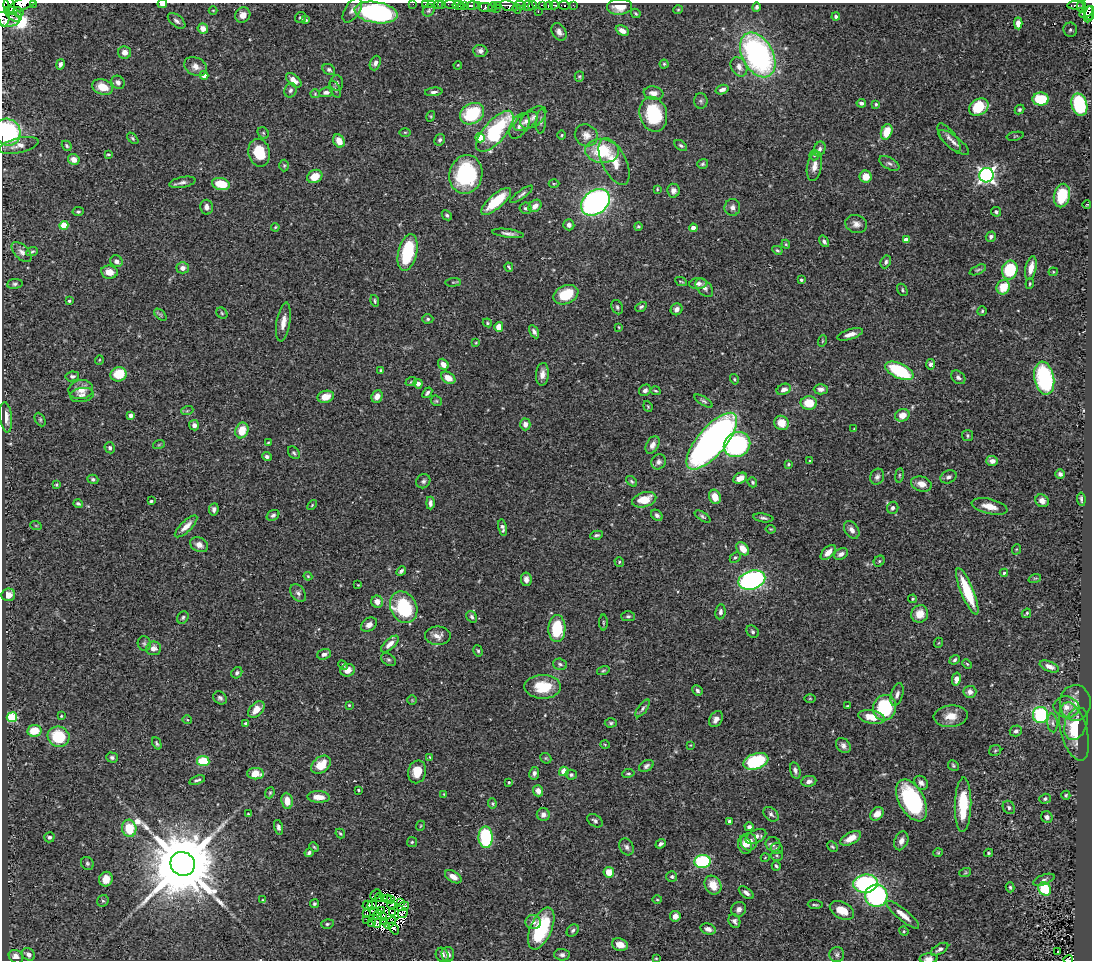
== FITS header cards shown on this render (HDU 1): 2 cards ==
NAXIS1  =                 1090
NAXIS2  =                  958

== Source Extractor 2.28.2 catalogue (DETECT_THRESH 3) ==
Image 1090 x 958 px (HDU 1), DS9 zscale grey, 1 PNG px = 1 image px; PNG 1094 x 962 px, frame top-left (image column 1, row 958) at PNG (2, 3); each listed source drawn as its Kron ellipse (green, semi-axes under 4 px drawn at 4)
Background 0.496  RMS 0.021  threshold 0.063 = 3 sigma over >= 5 px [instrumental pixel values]
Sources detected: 495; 8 with non-positive FLUX_AUTO (blend fragments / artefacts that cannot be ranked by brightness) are neither listed nor drawn; the other 487 listed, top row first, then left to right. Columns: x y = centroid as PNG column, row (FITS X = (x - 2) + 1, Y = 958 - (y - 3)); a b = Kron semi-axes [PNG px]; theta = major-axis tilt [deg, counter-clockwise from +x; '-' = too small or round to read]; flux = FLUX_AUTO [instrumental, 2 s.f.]
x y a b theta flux
33 3 3 2 - 63
162 4 5 3 - 5.7
413 4 2 2 - 12
425 4 2 2 - 8.4
432 4 2 2 - 11
438 4 2 2 - 13
442 4 2 2 - 8.3
450 4 6 3 -11 38
21 5 15 5 22 1100
458 5 6 4 8 180
465 5 3 3 - 250
498 5 3 2 - 41
520 5 5 3 - 130
532 5 5 3 - 330
543 5 3 3 - 150
555 5 5 3 - 470
564 5 5 3 - 77
573 5 2 2 - 6.7
1076 5 9 3 3 100
9 6 9 5 -84 1100
472 6 6 4 -1 480
478 6 3 3 - 100
509 6 9 5 -18 400
528 6 5 5 - 930
549 6 4 3 - 380
461 7 3 2 - 120
486 7 7 4 -2 260
492 7 5 3 - 150
619 7 12 8 1 21
756 7 5 4 - 3.2
1081 7 5 3 - 38
1090 7 13 6 89 320
3 9 17 6 -84 2200
496 9 2 2 - 13
517 9 5 2 - 140
213 10 4 3 - 1
352 10 14 7 58 7.7
429 10 6 5 - 2.5
678 10 5 4 - 1.6
538 11 3 2 - 25
19 12 5 3 - 170
1087 12 8 4 33 270
376 13 22 10 -9 270
636 13 5 3 - 2
13 14 9 6 -38 230
1089 14 8 4 78 290
243 15 8 7 - 10
836 17 4 3 - 3.1
301 18 6 5 - 3.2
5 19 15 7 -6 36
306 20 4 4 - 2.3
177 21 10 5 -40 4.7
1018 23 6 4 -86 8.9
203 28 5 5 - 12
1070 30 7 7 - 4.1
622 31 7 4 -27 10
559 32 9 7 -59 6.5
480 51 7 6 - 5.8
125 52 6 6 - 7.6
758 55 24 15 -61 360
375 63 7 5 68 5.4
60 64 5 4 - 4.5
664 64 4 4 - 1.8
458 65 4 3 - 1.2
196 66 12 9 -27 9.3
739 67 10 7 -62 10
329 70 7 5 -31 3.1
204 75 4 4 - 8.8
579 76 5 4 - 1.9
294 80 9 5 -42 11
118 82 7 6 - 5.7
337 83 7 6 - 3.6
103 87 10 7 -19 25
335 89 9 5 -63 3.4
290 90 7 6 - 3.8
722 90 6 4 19 6.5
326 92 7 4 6 5.1
434 92 9 4 6 3.9
653 93 10 7 -8 12
315 94 4 4 - 1.6
1041 99 8 6 0 55
701 101 8 6 -89 3.5
861 103 4 4 - 3.7
876 104 3 3 - 1.8
1079 105 11 7 -74 130
979 107 10 8 31 57
1019 110 5 4 - 2.5
472 114 13 10 32 77
653 114 18 13 -74 86
431 116 5 3 - 1.5
533 117 15 8 36 8.9
526 121 13 7 33 8.3
541 121 12 5 86 4.4
519 126 14 8 58 8.2
495 131 25 11 49 150
7 132 14 12 -59 150
405 132 5 3 - 1.4
887 132 8 5 70 29
263 133 6 5 - 2.4
562 135 4 3 - 1.5
586 135 12 10 -38 11
1015 136 9 2 11 1.4
133 138 7 4 -46 2.4
480 138 5 4 - 48
949 138 17 6 -53 7.8
440 140 6 5 - 2.9
339 141 7 5 -63 14
954 142 18 6 -37 8
19 145 20 7 13 11
681 145 7 4 -32 3
67 146 5 4 - 2.5
820 149 7 5 68 3.9
602 151 17 12 -5 66
259 153 14 10 -79 46
108 154 3 2 - 1.7
814 155 5 5 - 1.9
74 159 6 5 - 9.8
614 162 25 12 -64 29
889 163 11 5 -29 4.4
703 164 6 5 - 2.3
284 165 6 5 - 2.2
814 166 15 7 79 11
466 174 19 16 76 130
986 175 7 7 - 490
315 176 8 6 28 21
866 177 6 6 - 19
182 182 13 5 11 5.3
221 184 9 6 -13 37
554 184 5 3 - 1.5
657 189 3 3 - 1.3
673 191 7 6 - 6.8
522 194 14 4 36 3.9
1062 195 12 8 76 53
496 201 19 7 41 54
596 202 16 11 37 460
1087 205 4 3 - 0.74
535 206 7 5 41 9.5
207 207 7 6 - 7.9
732 207 8 8 - 6.6
525 208 6 5 - 3
78 212 6 4 9 2.6
996 212 5 4 - 3
447 215 6 4 -45 2.7
856 224 11 9 -18 8.5
64 225 4 4 - 39
569 225 5 5 - 5.3
638 226 4 4 - 2.1
275 227 4 3 - 1.6
693 228 4 4 - 12
508 233 16 4 -8 6
991 237 5 5 - 3.5
906 240 4 4 - 14
824 241 6 4 -55 4
786 244 4 4 - 1.6
777 250 5 4 - 1.9
21 252 12 7 -45 6.8
32 252 6 4 25 2.3
408 252 19 9 77 80
116 261 6 5 - 6.2
886 262 6 5 - 3.3
509 267 5 2 - 1.7
183 268 6 5 - 7.9
1031 268 12 5 77 15
978 270 9 4 24 2.7
1010 270 9 7 77 81
109 272 8 6 -9 16
1053 272 4 4 - 1.5
801 280 3 3 - 2.1
681 281 6 3 -24 1.6
453 282 7 3 5 1.4
15 284 8 5 7 3
698 284 9 5 6 5.9
1030 284 5 3 - 1.6
1003 287 7 6 - 30
704 288 11 6 -48 6.2
902 290 6 4 -57 2.4
566 295 13 9 23 44
69 301 3 3 - 2.3
375 301 6 4 -73 2.1
617 307 7 5 -64 3.2
641 307 6 4 28 2.6
677 309 6 5 - 5.8
982 311 5 4 - 1.9
222 313 6 5 - 2.1
160 315 7 4 -45 2.5
428 319 5 4 - 2.6
283 322 19 6 80 13
487 323 5 4 - 1.6
499 327 5 4 - 15
619 327 4 3 - 1.2
534 332 7 4 -61 4
850 334 13 5 16 8.2
822 341 6 3 71 1.5
476 343 3 3 - 1.2
99 360 5 3 - 1.1
443 364 6 5 - 9.1
930 364 5 4 - 4.7
381 370 4 3 - 1.8
899 371 15 7 -25 98
119 374 8 7 - 39
542 374 11 6 85 9
72 376 7 5 8 3
958 377 8 6 -40 4.7
448 378 8 5 -33 14
1044 378 17 9 -79 150
734 379 5 3 - 1.7
411 382 6 3 19 1.6
418 384 5 4 - 7.2
784 389 7 5 24 7.7
821 389 7 5 -1 6.3
81 390 12 9 11 16
645 390 6 5 - 3.8
655 391 5 3 - 1.7
427 393 6 4 50 3.4
82 395 12 7 9 6.1
377 396 6 5 - 11
326 397 8 6 16 19
436 401 6 5 - 2
704 401 10 4 -31 3.1
809 403 8 7 - 28
648 406 6 4 -69 1.7
187 411 6 4 19 1.6
902 415 7 6 - 17
131 416 4 4 - 7.8
6 417 15 6 -83 12
40 420 7 5 -64 2.1
782 423 7 7 - 19
525 424 6 5 - 8.8
194 425 5 5 - 5.9
854 429 3 2 - 1.1
242 430 8 6 69 25
967 435 6 5 - 2.4
712 441 35 14 50 740
268 443 4 3 - 1.3
159 444 6 4 20 1.6
652 445 9 6 61 7.4
737 445 13 12 - 220
110 448 6 5 - 3.8
294 453 7 5 -52 2.7
267 456 5 4 - 3.1
810 461 3 3 - 2.1
992 461 6 5 - 7.5
658 462 8 7 - 5.2
788 464 4 3 - 1.7
1060 474 5 5 - 4.6
899 475 7 3 82 1.9
877 477 8 7 - 4.7
948 477 8 6 21 4.4
740 478 7 5 28 11
93 479 5 4 - 3.1
423 481 7 6 - 3.7
632 481 6 4 -41 2.2
752 482 5 4 - 2.3
921 484 10 7 -17 13
56 485 4 3 - 1.6
715 497 7 6 - 16
1081 499 7 3 -83 2.5
644 500 12 7 16 26
151 501 3 3 - 2.2
1042 501 7 6 - 8.2
430 503 6 4 -90 4.9
78 504 5 4 - 2.7
312 505 6 3 47 1.5
989 506 18 7 -13 18
893 508 6 5 - 4.4
214 509 6 5 - 4.7
273 515 7 5 32 3.2
657 515 6 5 - 4.1
703 516 9 4 -33 2.7
763 518 10 4 -8 3.3
36 526 6 3 -19 1.6
186 526 15 5 44 12
502 528 8 4 -78 4.5
770 529 5 3 - 1.5
852 530 10 6 -55 7.9
596 535 6 3 9 2.6
199 545 9 7 -26 8.8
743 549 7 5 -48 17
1017 549 5 3 - 1.5
828 552 9 5 43 12
841 554 7 5 29 7
735 557 6 4 45 2.4
879 561 6 5 - 2.4
619 562 5 4 - 1.9
401 571 5 3 - 3.3
1004 573 4 4 - 1.8
308 576 4 3 - 1.7
1035 578 6 4 18 1.9
526 579 7 5 -82 6.2
752 580 14 9 16 310
358 585 3 2 - 1
967 591 25 6 -68 63
298 593 10 6 -55 5.2
8 595 7 6 - 12
913 599 4 3 - 1.5
377 602 6 5 - 11
404 607 16 13 -65 110
720 612 7 5 82 4.3
1026 613 5 2 - 2.1
920 614 9 8 - 18
628 616 7 5 0 2.7
472 617 6 5 - 3.6
183 618 6 5 - 2.7
603 622 8 3 -90 2
369 625 9 6 34 7.1
557 628 13 8 88 64
753 632 7 5 -46 3.4
438 636 13 9 -1 11
938 643 5 3 - 1.2
144 644 7 6 - 3.2
390 644 11 5 42 9.2
153 648 7 7 - 8.7
478 651 6 4 -72 2.1
324 654 7 5 19 5.1
388 660 8 5 -37 3.1
955 660 5 4 - 2.9
560 664 7 5 -17 3.5
967 664 5 4 - 1.6
343 665 5 4 - 1.9
1049 666 10 5 -22 8.2
348 670 7 6 - 7.9
603 671 6 4 17 1.8
237 673 6 5 - 3.2
956 679 6 4 78 8.1
543 687 18 12 0 44
697 691 5 4 - 3.2
970 692 6 6 - 7.5
897 694 11 6 74 5.9
220 698 7 6 - 3.8
810 698 6 4 0 1.7
412 700 5 4 - 1.7
1075 703 18 15 -89 17
349 705 3 3 - 1.5
847 706 3 2 - 1.2
1066 707 13 10 -11 13
643 708 10 4 54 3.6
885 708 13 11 75 92
256 710 10 6 44 16
1040 715 8 7 - 130
61 716 4 3 - 1.2
951 716 17 10 5 20
12 717 5 5 - 100
872 717 14 6 -11 20
716 719 8 6 58 8.1
187 720 4 4 - 1.4
246 723 4 3 - 3.2
611 723 6 4 2 2.5
1052 723 9 5 -85 4.1
1076 724 17 11 70 23
34 731 7 6 - 29
1016 731 6 5 - 4.1
1074 731 30 13 -75 41
59 737 11 10 - 61
157 743 6 4 -65 2.2
605 744 4 3 - 1.3
690 745 4 2 - 0.91
843 745 8 6 -50 5.8
995 750 6 5 - 2.2
112 757 6 5 - 3.2
430 757 4 3 - 1.3
546 758 6 5 - 1.8
203 761 6 5 - 51
756 761 13 7 19 110
321 765 11 7 38 27
953 765 6 5 - 2.2
646 766 8 5 33 4.1
795 770 8 5 -75 4.6
564 771 5 4 - 15
417 772 11 9 76 24
534 773 6 5 - 5.1
628 773 6 4 9 2.1
255 774 8 5 -1 22
571 775 5 5 - 3.3
197 780 8 4 18 3.3
809 781 7 5 10 5.9
509 782 3 3 - 1.8
921 783 8 6 -46 5.6
358 790 3 3 - 1.4
538 791 6 5 - 9.2
270 793 6 4 68 2
444 794 4 3 - 1.2
1066 795 4 4 - 1.7
318 797 11 5 -2 15
1045 799 6 5 - 2.6
912 800 23 12 -61 170
287 801 8 5 -84 15
492 804 5 4 - 1.9
963 805 27 8 88 55
1009 807 7 5 -59 3.2
248 814 4 3 - 1.5
771 814 9 6 -42 4.3
877 814 7 6 - 11
543 815 6 6 - 7.2
1047 817 6 5 - 5
595 821 8 5 -35 3.8
729 821 4 3 - 4.3
420 826 5 3 - 1.3
278 827 7 4 -76 4.2
749 827 4 4 - 4.6
129 828 8 7 - 39
340 834 5 3 - 2
756 836 11 6 27 9
49 837 5 5 - 2.8
486 837 10 7 -88 130
851 838 11 5 28 18
901 841 10 6 68 8
412 842 5 4 - 1.9
749 842 9 8 - 11
661 844 5 4 - 3.7
773 844 7 7 - 4.2
745 845 9 6 -70 10
314 847 5 3 - 1.5
626 847 9 7 -62 4.7
832 847 6 3 -44 1.8
777 848 6 6 - 2.6
309 853 4 4 - 3.3
938 853 4 4 - 1.5
988 853 4 3 - 1.8
777 855 6 5 - 2.2
765 858 4 3 - 1
703 862 8 6 6 120
87 863 7 6 - 2.9
183 864 12 11 - 22000
776 866 5 3 - 2.3
609 872 5 5 - 19
965 873 6 4 19 1.9
453 877 9 5 -32 10
672 877 5 5 - 3.2
106 879 7 6 - 18
1044 880 11 5 21 3.7
866 884 12 9 5 170
713 885 10 8 -59 21
1010 887 5 4 - 2.3
1045 889 7 6 - 56
746 893 8 5 -37 6
375 894 6 2 45 2.7
876 896 11 11 - 200
379 897 4 2 - 1.1
385 899 2 2 - 0.87
387 899 3 2 - 1.2
390 899 3 2 - 0.39
262 900 4 2 - 0.88
657 900 5 3 - 1.4
103 901 6 5 - 2.4
400 902 4 2 - 0.85
315 904 4 4 - 3
368 905 5 3 - 1.9
372 905 5 2 - 0.99
391 905 4 2 - 1.1
815 905 7 2 -3 2
403 907 6 3 18 2.9
739 909 8 7 - 6.4
382 910 3 3 - 2
842 910 13 8 -28 22
373 911 2 2 - 1.6
392 912 3 2 - 0.26
403 913 5 2 - 0.91
367 914 3 2 - 0.87
378 915 5 3 - 1.5
903 915 20 5 -39 16
675 916 5 5 - 9.5
382 917 4 2 - 2.2
367 919 2 2 - 1.1
734 921 7 5 -63 3.7
376 922 6 3 -74 0.49
385 922 4 2 - 0.85
533 922 8 7 - 6.2
371 923 4 2 - 1
390 923 7 2 42 3.4
327 924 6 4 16 2.2
394 928 6 2 -53 1.8
541 928 22 10 67 110
708 929 8 5 -14 7
573 930 7 5 46 3.4
904 931 5 4 - 1.7
620 945 8 6 -18 13
940 949 10 5 31 4.9
1058 951 3 2 - 1.5
28 954 7 5 -34 7
448 954 7 6 - 5.6
442 955 7 6 - 5.8
562 955 7 6 - 4.2
837 955 7 7 - 4
16 957 7 6 - 12
656 958 4 3 - 1.3
928 959 9 5 2 6.7
1068 960 5 3 - 4.4
At the frame edge (FLAGS 8, measured only in part): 16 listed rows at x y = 33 3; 162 4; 413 4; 425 4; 432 4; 438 4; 442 4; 450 4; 21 5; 1090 7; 3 9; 1089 14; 5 19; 7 132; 928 959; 1068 960
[8 non-positive-flux detections neither listed nor drawn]